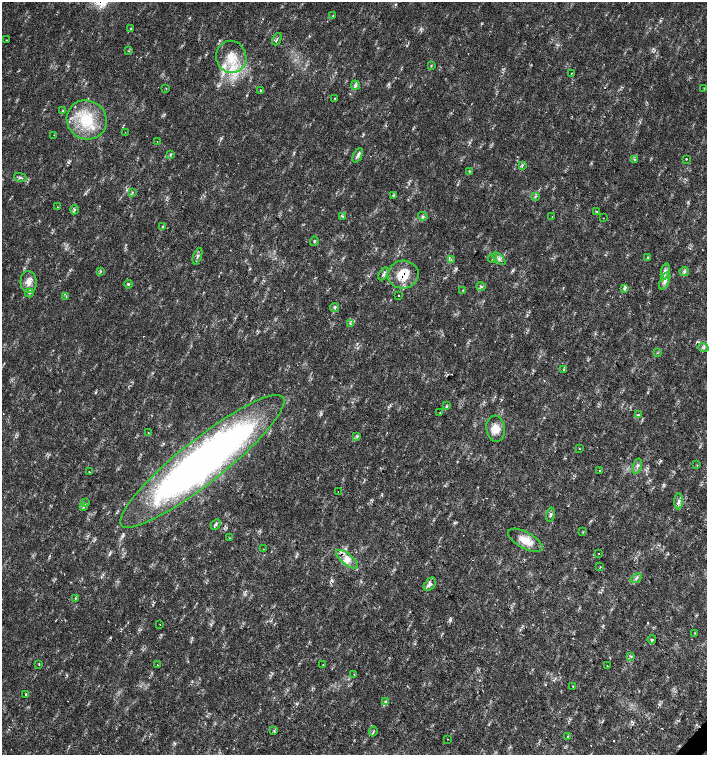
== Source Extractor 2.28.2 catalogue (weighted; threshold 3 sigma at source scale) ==
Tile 6 of 4 x 4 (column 2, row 2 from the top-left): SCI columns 1635-3043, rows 3011-4516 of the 6023 x 6029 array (HDU 1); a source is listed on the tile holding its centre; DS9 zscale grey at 2 x 2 block average (1 PNG px = mean of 2 x 2 image px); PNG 709 x 757 px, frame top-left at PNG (2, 2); each listed source drawn as its Kron ellipse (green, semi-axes under 4 px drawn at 4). Shown black and unused: <1% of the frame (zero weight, under 2 of 3 exposures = <1% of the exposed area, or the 3 px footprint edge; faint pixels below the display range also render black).
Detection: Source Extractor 2.28.2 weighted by HDU 2 'WHT'; one run over the whole footprint, this tile lists its part. Background 0.0178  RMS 0.0029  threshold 0.0129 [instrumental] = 3 sigma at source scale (4.5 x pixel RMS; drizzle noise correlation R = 1.50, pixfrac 1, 0.0396/0.0396 arcsec/px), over >= 5 px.
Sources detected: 112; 2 cosmic-ray / hot-pixel residue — neither listed nor drawn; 5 inside a brighter listed object's ellipse — not listed separately; the other 105 listed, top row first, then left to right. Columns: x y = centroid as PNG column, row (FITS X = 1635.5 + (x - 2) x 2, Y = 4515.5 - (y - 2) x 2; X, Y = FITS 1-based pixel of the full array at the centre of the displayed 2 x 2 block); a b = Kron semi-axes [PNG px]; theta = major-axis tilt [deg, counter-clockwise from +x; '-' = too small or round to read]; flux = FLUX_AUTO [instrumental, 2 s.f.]
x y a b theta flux
333 16 3 2 - 0.45
131 29 3 2 - 0.34
277 39 6 2 65 0.63
6 40 2 2 - 0.28
129 51 3 2 - 0.38
231 57 16 15 - 15
431 66 3 2 - 0.46
571 73 2 2 - 0.43
355 85 5 2 - 1
166 88 2 2 - 0.32
704 88 3 2 - 0.37
260 91 2 2 - 3
335 99 3 2 - 0.41
63 110 3 2 - 0.43
87 120 20 19 - 28
125 132 2 2 - 0.26
54 135 2 2 - 0.27
157 141 2 2 - 0.55
170 154 4 3 - 0.79
358 155 8 4 63 2
634 159 4 3 - 0.87
686 159 2 2 - 0.88
522 165 3 2 - 0.64
469 171 4 3 - 0.81
20 177 6 3 -12 1.1
132 192 3 2 - 0.44
393 195 4 3 - 0.77
535 196 3 3 - 0.66
58 207 2 2 - 0.6
75 210 4 3 - 0.87
596 211 3 2 - 0.39
343 216 3 3 - 0.67
423 216 5 3 - 1.1
552 217 2 2 - 0.21
603 218 2 2 - 0.33
163 226 3 3 - 0.68
314 241 5 3 - 0.71
197 256 8 3 71 1.5
648 258 3 2 - 0.5
451 259 3 2 - 0.57
492 259 4 2 - 0.7
499 259 7 3 -42 1.8
100 271 3 3 - 0.65
665 271 8 4 79 2.8
684 271 5 4 - 1.3
383 274 7 3 59 1.6
403 275 15 14 - 16
665 281 9 4 65 2.6
29 282 11 8 -87 5.7
128 284 4 3 - 0.91
481 287 4 2 - 0.73
624 289 4 3 - 1.2
463 290 3 2 - 0.43
29 293 4 3 - 0.86
398 295 2 2 - 0.77
66 297 2 2 - 0.36
334 307 4 2 - 0.86
350 323 4 2 - 0.7
703 347 5 3 - 1.1
657 353 3 2 - 0.43
564 369 3 2 - 0.76
447 406 4 3 - 0.8
440 413 2 2 - 0.34
638 415 4 3 - 0.9
496 429 13 9 -83 7.5
148 433 2 2 - 0.29
357 436 4 3 - 0.77
579 448 2 2 - 1.1
202 461 103 22 38 410
697 465 2 2 - 0.32
637 466 8 2 72 1.4
600 471 2 2 - 0.65
89 472 2 2 - 1.3
338 491 2 2 - 0.42
679 501 8 3 89 1.9
85 503 3 2 - 0.85
83 507 3 3 - 0.85
550 515 7 3 78 1.6
216 524 6 3 45 1.4
583 532 2 2 - 0.62
229 538 2 2 - 0.37
525 540 19 8 -28 10
263 549 2 2 - 0.25
599 553 2 2 - 0.35
347 559 13 5 -39 5.2
600 567 3 2 - 0.32
636 578 6 3 36 1.3
430 584 7 5 49 2.2
75 598 3 3 - 0.69
160 624 2 2 - 0.25
694 633 2 2 - 0.58
652 639 4 3 - 0.8
631 657 4 2 - 0.72
39 664 3 2 - 0.4
157 665 2 2 - 0.29
323 665 2 2 - 0.21
607 666 2 2 - 0.37
354 675 2 2 - 0.22
573 686 2 2 - 0.47
26 694 2 2 - 1.7
386 702 3 3 - 0.89
274 731 3 2 - 0.41
373 731 5 2 - 0.66
567 736 3 3 - 0.62
448 739 2 2 - 0.25
Overlapping masked pixels (flux is a lower limit): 2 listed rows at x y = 403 275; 202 461
Diffuse or blended objects may show on this block-average render without a row.